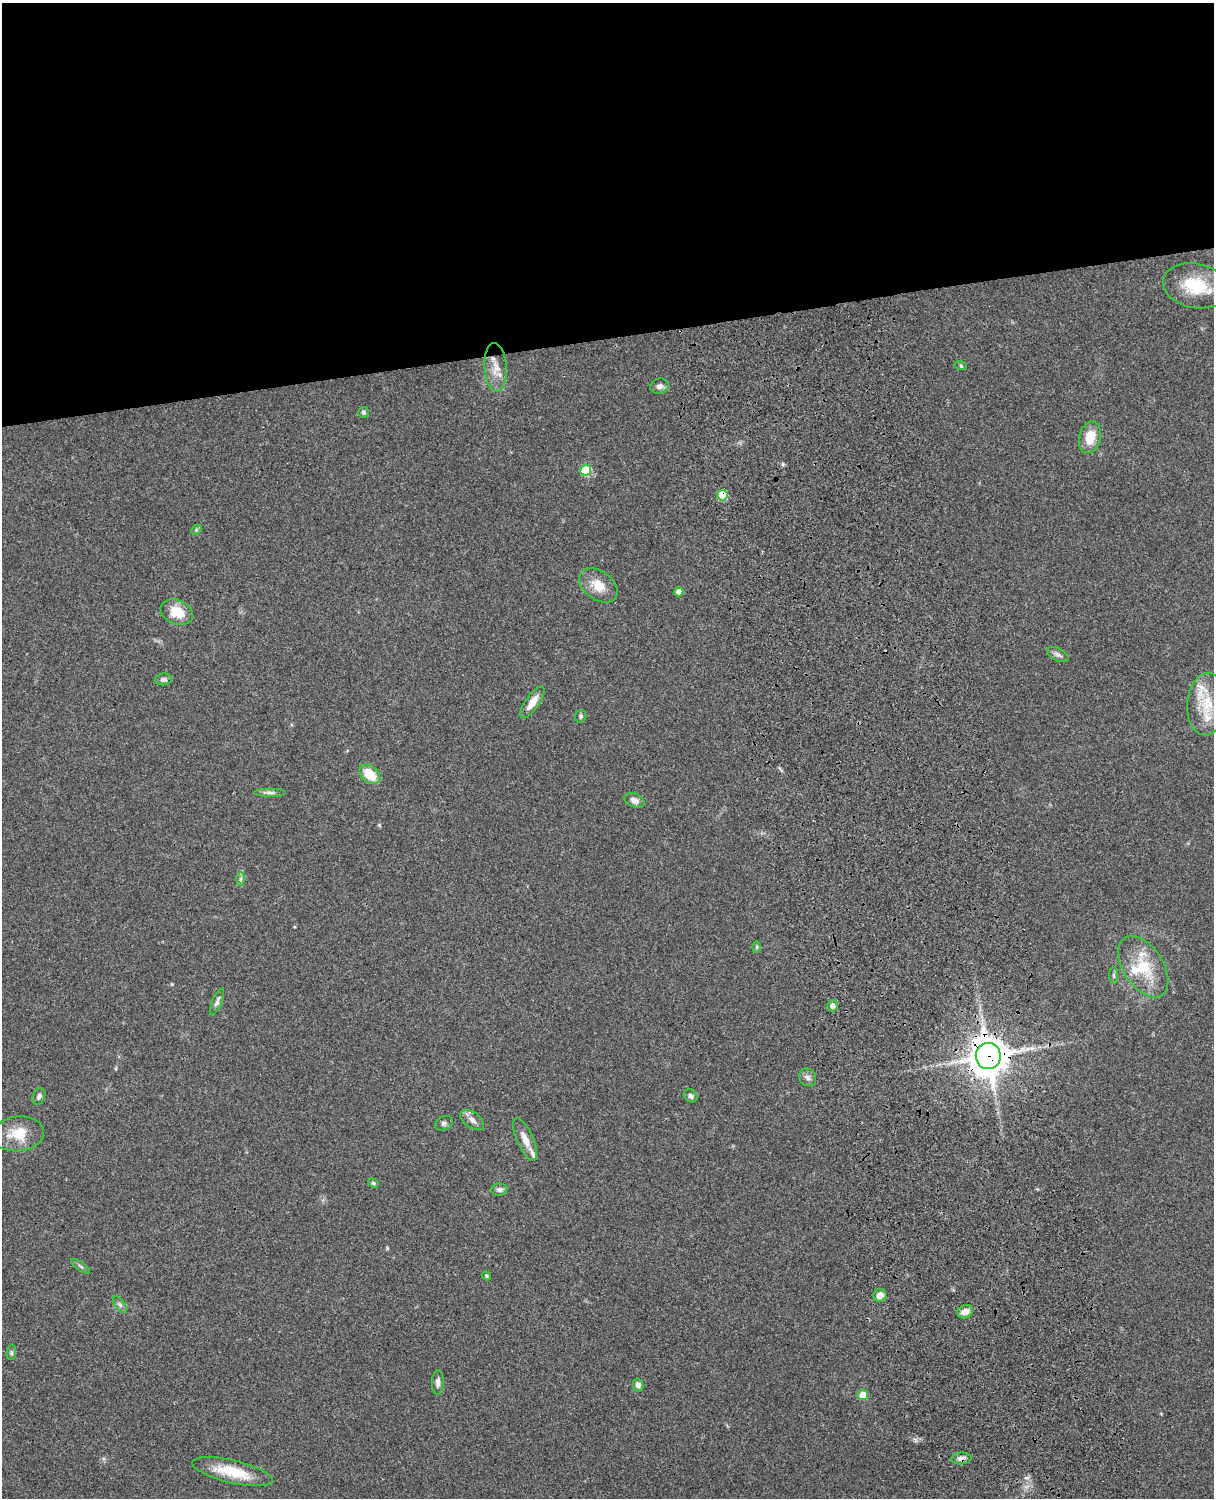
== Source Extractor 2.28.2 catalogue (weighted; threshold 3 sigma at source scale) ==
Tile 2 of 4 x 3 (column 2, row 1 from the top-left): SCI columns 1333-2544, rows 3268-4763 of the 5088 x 4927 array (HDU 1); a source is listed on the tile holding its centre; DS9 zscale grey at full resolution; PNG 1216 x 1500 px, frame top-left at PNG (2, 3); each listed source drawn as its Kron ellipse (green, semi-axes under 4 px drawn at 4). Shown black and unused: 22% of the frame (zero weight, under 3 of 4 exposures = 6% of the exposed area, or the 3 px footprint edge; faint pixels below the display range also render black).
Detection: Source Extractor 2.28.2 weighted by HDU 2 'WHT'; one run over the whole footprint, this tile lists its part. Background 0.103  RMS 0.0064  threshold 0.0288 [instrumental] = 3 sigma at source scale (4.5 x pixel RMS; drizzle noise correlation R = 1.50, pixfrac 1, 0.05/0.05 arcsec/px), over >= 5 px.
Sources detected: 49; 2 inside a brighter listed object's ellipse — not listed separately; the other 47 listed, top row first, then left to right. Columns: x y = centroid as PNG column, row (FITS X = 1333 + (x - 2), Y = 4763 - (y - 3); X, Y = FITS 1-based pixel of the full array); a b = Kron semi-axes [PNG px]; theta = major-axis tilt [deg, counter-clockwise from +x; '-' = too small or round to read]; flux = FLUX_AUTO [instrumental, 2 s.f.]
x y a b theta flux
1195 286 33 22 -12 29
961 366 6 4 -19 0.74
496 367 24 11 -86 9.3
659 386 9 7 12 2.6
364 412 5 5 - 1.2
1090 437 16 11 75 11
586 470 5 5 - 33
722 495 5 5 - 24
196 530 6 4 47 0.91
598 585 21 14 -36 11
679 592 4 4 - 4.6
177 612 17 12 -22 12
1058 655 12 6 -26 2.2
163 679 8 6 5 1.7
532 702 18 7 55 7.2
1207 704 31 20 86 21
581 716 6 5 - 1.3
370 774 12 8 -40 15
270 793 16 4 0 2.2
634 800 10 7 -25 2.8
240 879 7 4 89 1.4
757 947 6 4 89 0.84
1143 967 34 20 -58 24
1114 976 8 4 -89 1.3
217 1002 14 4 67 2.1
832 1006 5 5 - 3.1
988 1056 13 12 - 1500
808 1077 9 8 - 2.3
39 1096 8 6 67 1.8
691 1096 7 6 - 1.7
472 1120 13 7 -35 3.4
444 1123 9 6 27 1.7
18 1134 26 17 6 15
525 1139 23 8 -66 6.6
374 1183 5 4 - 0.85
499 1189 8 6 3 2
81 1266 11 3 -35 1.2
486 1276 5 4 - 0.82
880 1295 6 6 - 5.2
120 1305 9 5 -54 1.6
965 1312 8 6 23 5.1
11 1353 7 5 85 1.2
438 1382 12 6 88 2.4
638 1385 6 5 - 2.8
863 1395 5 5 - 14
961 1458 10 6 5 3.1
232 1472 41 11 -13 22
Overlapping masked pixels (flux is a lower limit): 3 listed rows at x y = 722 495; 988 1056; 961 1458